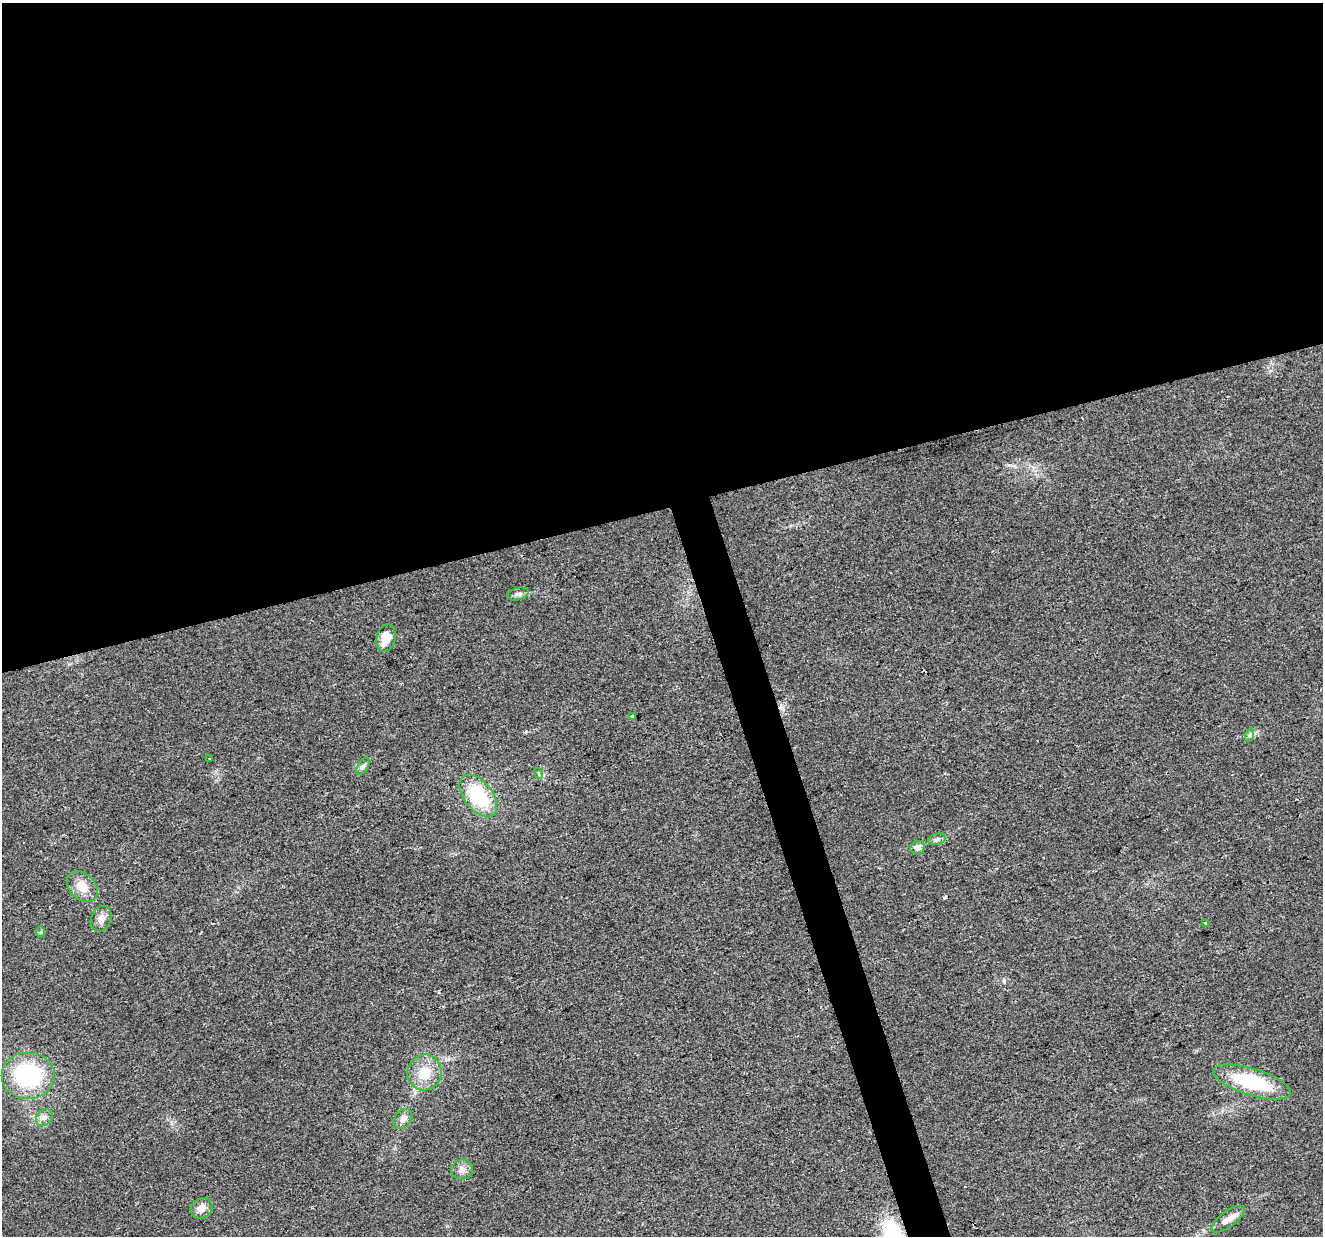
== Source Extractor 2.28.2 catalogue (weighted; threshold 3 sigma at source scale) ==
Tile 2 of 4 x 4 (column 2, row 1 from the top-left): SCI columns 1322-2642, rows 3756-4989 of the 5285 x 5096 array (HDU 1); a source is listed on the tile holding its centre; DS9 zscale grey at full resolution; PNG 1325 x 1238 px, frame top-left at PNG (2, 3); each listed source drawn as its Kron ellipse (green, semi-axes under 4 px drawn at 4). Shown black and unused: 43% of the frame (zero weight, under 2 of 3 exposures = <1% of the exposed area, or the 3 px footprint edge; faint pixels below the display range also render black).
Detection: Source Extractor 2.28.2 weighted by HDU 2 'WHT'; one run over the whole footprint, this tile lists its part. Background 0.0283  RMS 0.0061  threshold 0.0276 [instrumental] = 3 sigma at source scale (4.5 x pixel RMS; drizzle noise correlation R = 1.50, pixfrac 1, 0.0396/0.0396 arcsec/px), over >= 5 px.
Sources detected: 25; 2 cosmic-ray / hot-pixel residue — neither listed nor drawn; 1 inside a brighter listed object's ellipse — not listed separately; the other 22 listed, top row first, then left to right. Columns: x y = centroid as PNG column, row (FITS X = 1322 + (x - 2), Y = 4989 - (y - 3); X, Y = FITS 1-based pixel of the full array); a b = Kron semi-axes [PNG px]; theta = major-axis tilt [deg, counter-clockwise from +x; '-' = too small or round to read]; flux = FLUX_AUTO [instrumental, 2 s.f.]
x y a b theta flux
518 594 10 6 15 2.2
386 638 14 9 76 10
632 716 4 3 - 3.2
1250 735 7 4 71 1.2
210 759 3 3 - 3.4
363 766 9 5 59 1.7
538 773 5 3 - 0.84
478 796 24 14 -52 37
937 839 9 5 14 1.7
918 847 8 6 18 3.9
82 887 17 12 -44 9.4
101 919 13 10 67 4.6
1205 923 4 3 - 1.6
40 932 6 4 90 0.81
425 1073 18 17 - 14
28 1075 27 23 0 57
1252 1082 40 13 -17 40
44 1117 9 7 53 2.8
403 1119 11 8 50 3.9
462 1169 11 10 - 3.7
202 1208 11 10 - 4.9
1228 1219 20 7 37 5
Unlisted compact peaks at least as high as the median listed source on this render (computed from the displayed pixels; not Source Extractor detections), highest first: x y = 1004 980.